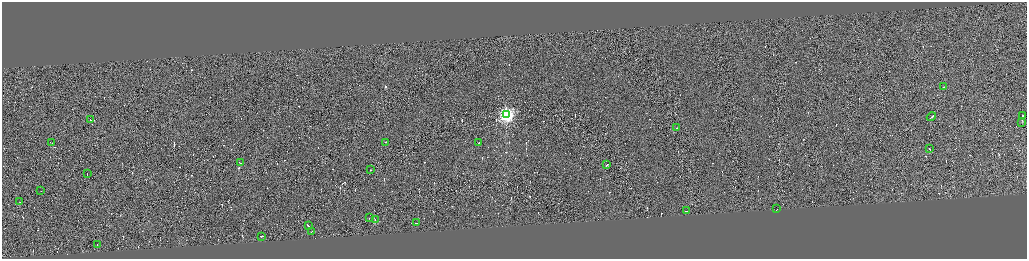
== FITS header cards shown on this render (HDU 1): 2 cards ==
NAXIS1  =                 4100
NAXIS2  =                 1026

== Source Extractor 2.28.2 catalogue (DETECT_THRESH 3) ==
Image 4100 x 1026 px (HDU 1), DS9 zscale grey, zoomed out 1/4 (1 PNG px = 4 x 4 image px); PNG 1029 x 261 px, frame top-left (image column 3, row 1026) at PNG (2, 2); each listed source drawn as its Kron ellipse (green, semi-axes under 4 px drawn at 4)
Background 0.201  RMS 4.2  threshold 12.5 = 3 sigma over >= 5 px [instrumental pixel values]
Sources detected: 523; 497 cannot appear on this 1/4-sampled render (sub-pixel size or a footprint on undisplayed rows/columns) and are neither listed nor drawn; the other 26 listed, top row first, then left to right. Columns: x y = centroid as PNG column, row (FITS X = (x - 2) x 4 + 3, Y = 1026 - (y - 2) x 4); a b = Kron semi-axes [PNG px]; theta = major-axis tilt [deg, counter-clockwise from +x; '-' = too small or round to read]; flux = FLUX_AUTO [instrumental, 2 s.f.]
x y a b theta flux
944 87 2 1 - 14000
506 114 4 3 - 800000
1022 115 2 1 - 270000
931 117 5 1 - 49000
90 120 3 1 - 34000
1022 122 2 1 - 940
676 127 2 1 - 15000
385 142 2 1 - 14000
479 142 2 1 - 19000
52 143 2 1 - 12000
929 149 3 1 - 34000
240 163 2 1 - 27000
607 164 2 1 - 18000
371 170 2 1 - 20000
87 174 2 1 - 11000
41 191 2 1 - 13000
20 202 2 1 - 10000
777 209 2 1 - 15000
686 211 2 1 - 13000
369 217 3 1 - 20000
375 220 2 1 - 8600
416 223 3 1 - 34000
308 225 3 1 - 25000
311 231 2 1 - 15000
262 236 2 1 - 43000
97 245 2 1 - 22000
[497 sub-pixel or undisplayed-footprint detections neither listed nor drawn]